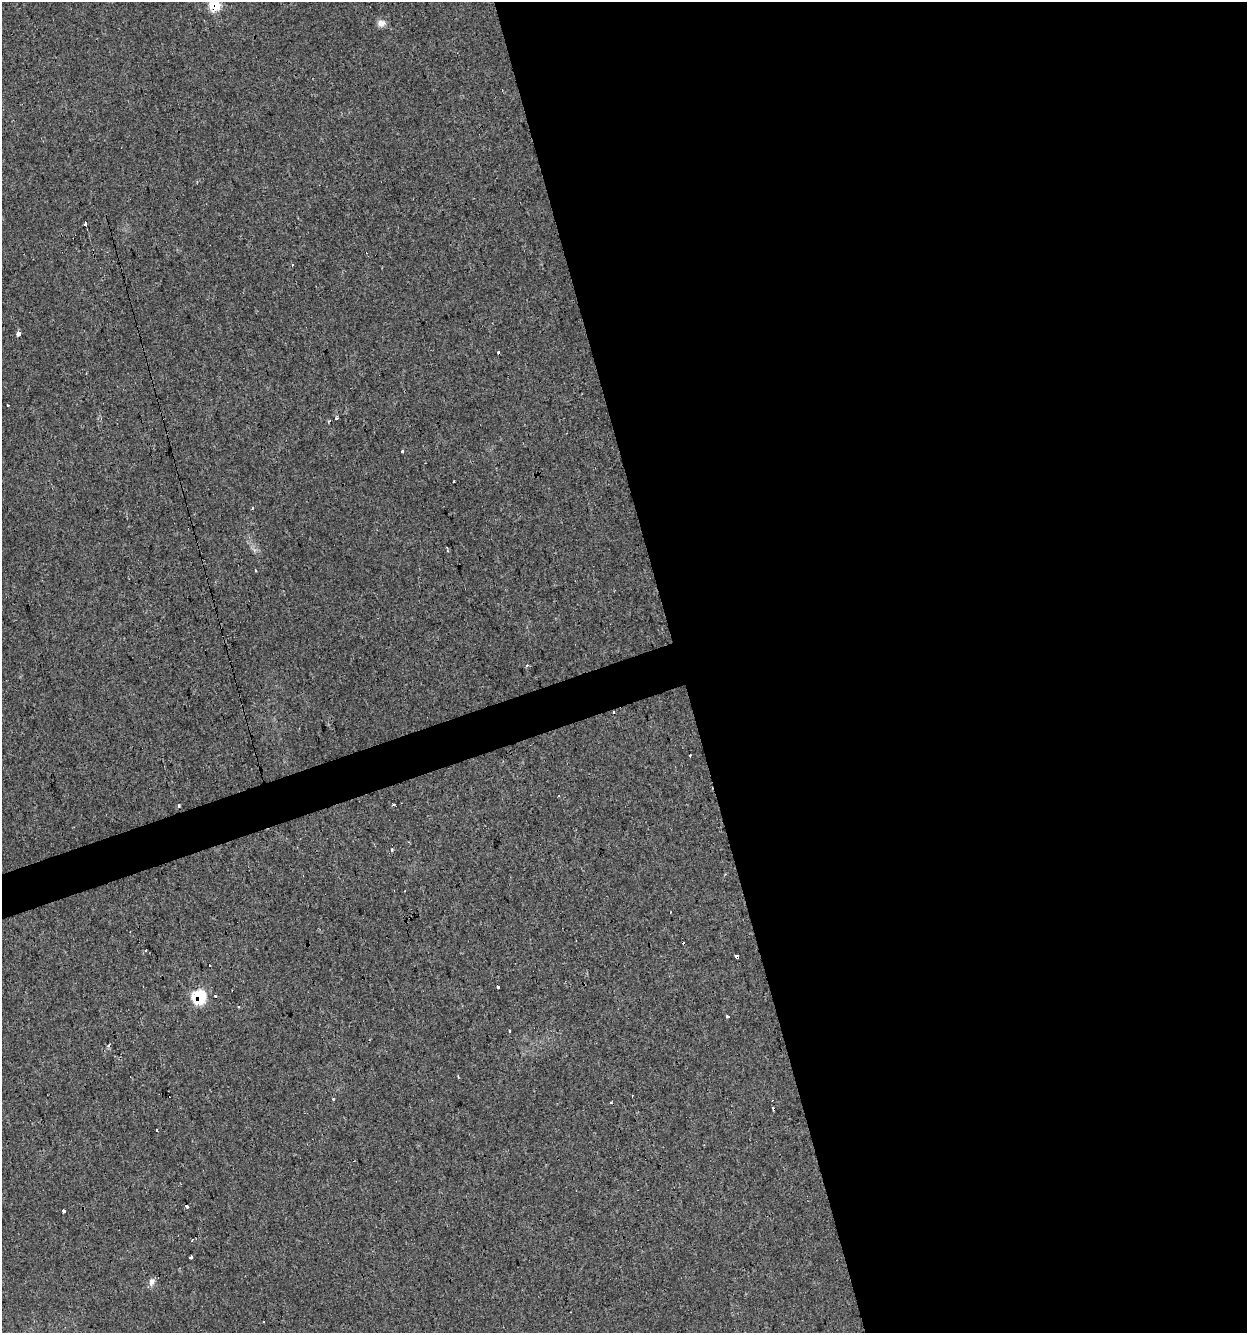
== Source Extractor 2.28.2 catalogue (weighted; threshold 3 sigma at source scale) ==
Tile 8 of 4 x 4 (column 4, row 2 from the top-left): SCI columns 3844-5088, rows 2665-3995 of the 5146 x 5327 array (HDU 1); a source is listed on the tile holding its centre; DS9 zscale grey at full resolution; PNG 1249 x 1335 px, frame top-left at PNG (2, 2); no overlay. Shown black and unused: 47% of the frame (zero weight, under 2 of 3 exposures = <1% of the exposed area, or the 3 px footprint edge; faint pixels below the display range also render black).
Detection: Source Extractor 2.28.2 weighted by HDU 2 'WHT'; one run over the whole footprint, this tile lists its part. Background 0.029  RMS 0.0059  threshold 0.0263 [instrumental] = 3 sigma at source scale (4.5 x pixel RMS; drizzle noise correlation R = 1.50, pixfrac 1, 0.0396/0.0396 arcsec/px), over >= 5 px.
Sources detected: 41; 17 cosmic-ray / hot-pixel residue — not listed; the other 24 listed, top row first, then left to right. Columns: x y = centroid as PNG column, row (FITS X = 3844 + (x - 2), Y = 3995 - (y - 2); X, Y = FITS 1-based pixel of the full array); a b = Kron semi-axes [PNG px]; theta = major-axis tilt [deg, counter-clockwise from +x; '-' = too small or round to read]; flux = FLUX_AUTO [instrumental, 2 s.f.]
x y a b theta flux
215 6 8 8 - 20
381 23 10 8 -1 3.2
85 223 3 3 - 19
19 334 4 3 - 8.6
499 353 3 3 - 3
337 418 3 3 - 1
329 421 4 3 - 0.68
402 451 3 3 - 1.6
613 712 3 3 - 4
179 805 3 3 - 2.8
394 805 3 3 - 3.1
391 850 3 3 - 4.9
146 950 2 2 - 0.51
737 957 3 3 - 28
209 965 2 2 - 0.37
498 987 3 3 - 3.8
199 997 7 7 - 53
727 1016 4 3 - 3.9
108 1046 5 3 - 0.7
611 1103 3 3 - 0.63
187 1206 3 3 - 5.7
64 1211 4 3 - 3.9
191 1257 4 3 - 3
152 1282 11 7 70 2.7
Overlapping masked pixels (flux is a lower limit): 4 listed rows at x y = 215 6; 613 712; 737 957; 199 997
Isophote crosses this tile's border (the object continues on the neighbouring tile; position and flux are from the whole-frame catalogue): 1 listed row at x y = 215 6